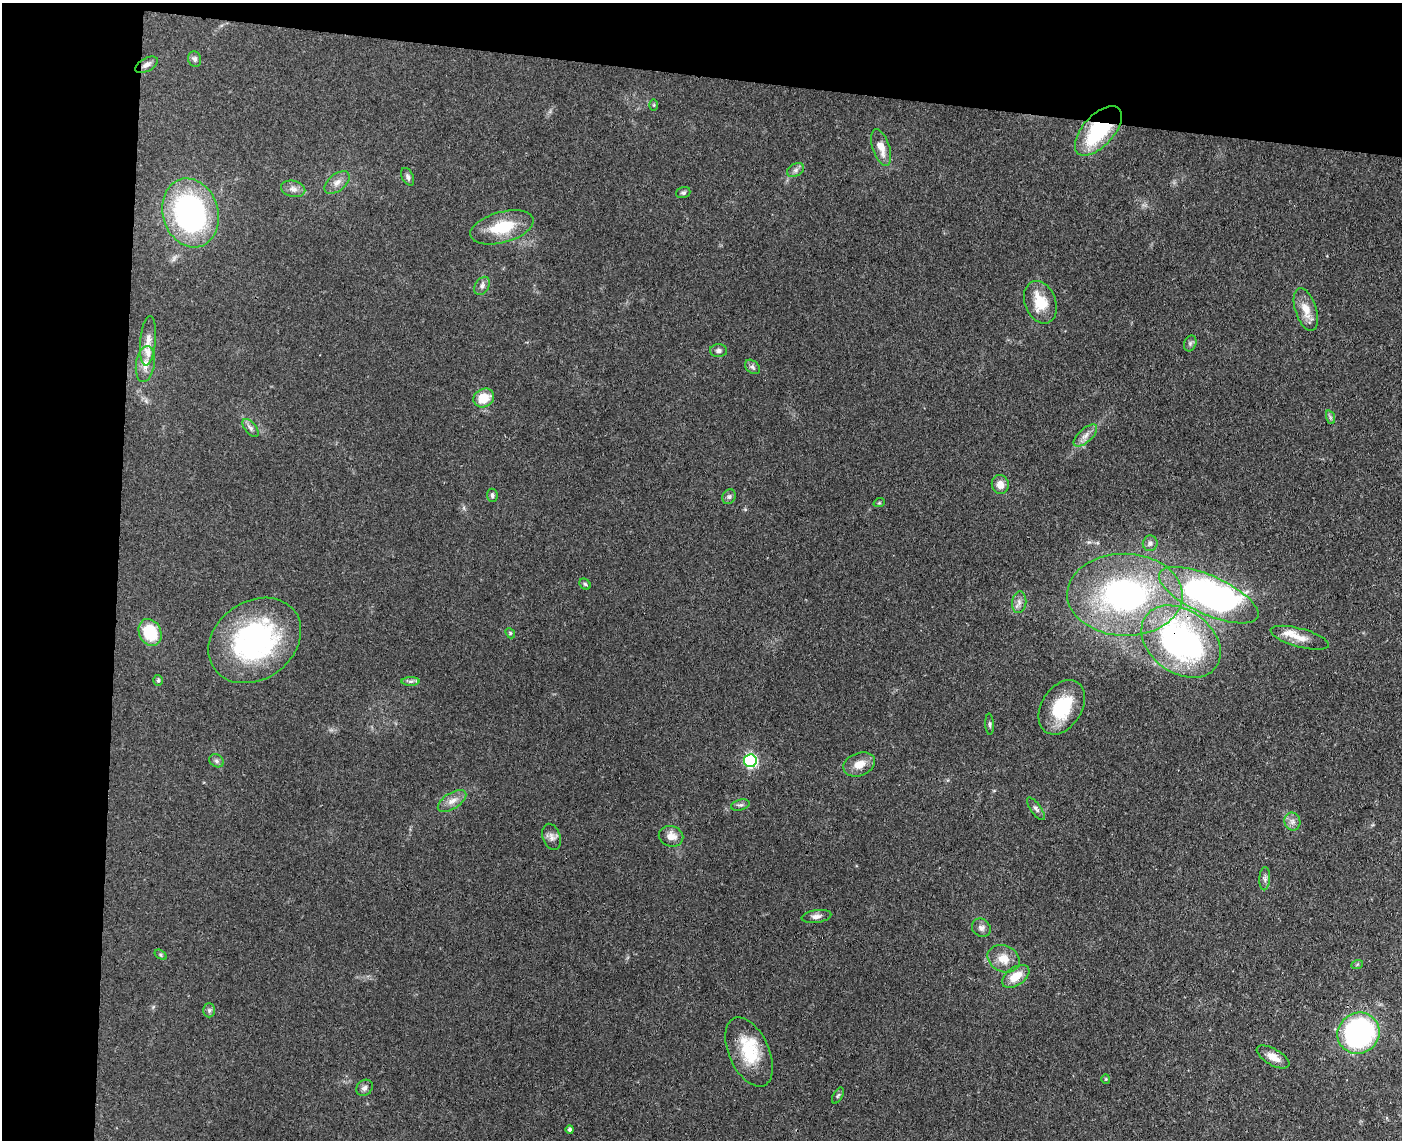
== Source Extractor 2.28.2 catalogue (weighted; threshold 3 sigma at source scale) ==
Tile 1 of 3 x 4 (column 1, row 1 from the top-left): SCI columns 275-1674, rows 3422-4559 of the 4640 x 4568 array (HDU 1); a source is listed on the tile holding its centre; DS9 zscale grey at full resolution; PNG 1404 x 1142 px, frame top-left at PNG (2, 3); each listed source drawn as its Kron ellipse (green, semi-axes under 4 px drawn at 4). Shown black and unused: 15% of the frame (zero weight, under 3 of 4 exposures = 5% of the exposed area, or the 3 px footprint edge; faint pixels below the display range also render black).
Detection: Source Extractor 2.28.2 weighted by HDU 2 'WHT'; one run over the whole footprint, this tile lists its part. Background 0.13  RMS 0.0071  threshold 0.0321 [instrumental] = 3 sigma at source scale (4.5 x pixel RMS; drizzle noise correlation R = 1.50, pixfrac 1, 0.05/0.05 arcsec/px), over >= 5 px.
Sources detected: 69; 1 inside a brighter object's white glare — neither listed nor drawn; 2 inside a brighter listed object's ellipse — not listed separately; the other 66 listed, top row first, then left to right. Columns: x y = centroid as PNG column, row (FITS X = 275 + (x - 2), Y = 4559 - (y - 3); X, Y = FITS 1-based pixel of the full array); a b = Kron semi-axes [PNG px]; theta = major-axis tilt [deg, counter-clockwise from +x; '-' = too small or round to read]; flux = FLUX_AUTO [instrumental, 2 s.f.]
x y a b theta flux
195 59 8 6 -78 2.2
146 65 12 6 29 3.2
654 105 6 4 -90 0.77
1098 131 30 15 48 64
881 147 19 8 -72 9
796 170 9 6 27 2.2
408 177 9 5 -64 2
337 182 14 8 39 4.9
293 189 12 8 -13 4
683 193 7 5 18 1.6
191 213 35 27 -73 170
502 227 32 15 15 27
482 286 10 7 56 2.9
1040 302 22 15 -69 19
1306 310 22 10 -72 11
148 341 25 8 85 7.1
1190 343 8 6 70 1.8
719 351 8 6 1 2.1
145 364 18 9 81 7.6
752 367 8 6 -41 2.1
484 398 11 9 28 14
1330 417 7 4 -72 1.4
251 428 11 5 -51 2.4
1085 436 14 6 42 4.5
1000 484 9 8 - 6
492 495 6 5 - 1.5
729 497 7 6 - 1.9
879 503 6 3 19 0.79
1150 543 8 7 - 2.1
585 584 6 5 - 1.1
1125 595 58 41 -1 180
1209 595 54 19 -24 250
1019 602 11 7 82 3.5
150 632 14 11 -63 28
510 633 5 4 - 0.95
1300 638 30 9 -15 9.1
255 640 49 39 35 130
1181 642 43 31 -36 200
158 680 5 4 - 1.2
411 681 9 4 1 1.9
1062 707 29 20 59 35
990 724 11 3 -87 1.3
217 761 7 6 - 1.9
750 761 6 6 - 120
859 764 16 11 21 8.8
452 801 16 8 33 5.8
740 805 9 5 14 1.8
1036 809 13 5 -54 2.3
1292 822 9 8 - 3.3
671 836 12 10 -13 7.4
552 837 13 9 -71 3.8
1265 879 11 5 87 2.5
816 916 15 6 8 3.6
981 928 10 8 -42 3.2
161 955 7 4 -33 1.1
1004 959 16 13 -26 9.9
1357 965 6 4 20 0.96
1016 976 15 9 35 12
209 1010 7 6 - 1.6
1359 1033 21 20 - 160
749 1052 37 20 -66 32
1273 1057 18 8 -30 7.5
1106 1079 4 4 - 0.69
364 1088 9 7 42 2.5
838 1095 9 4 62 1.3
570 1130 4 4 - 1.9
Overlapping masked pixels (flux is a lower limit): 2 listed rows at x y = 1098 131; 1181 642